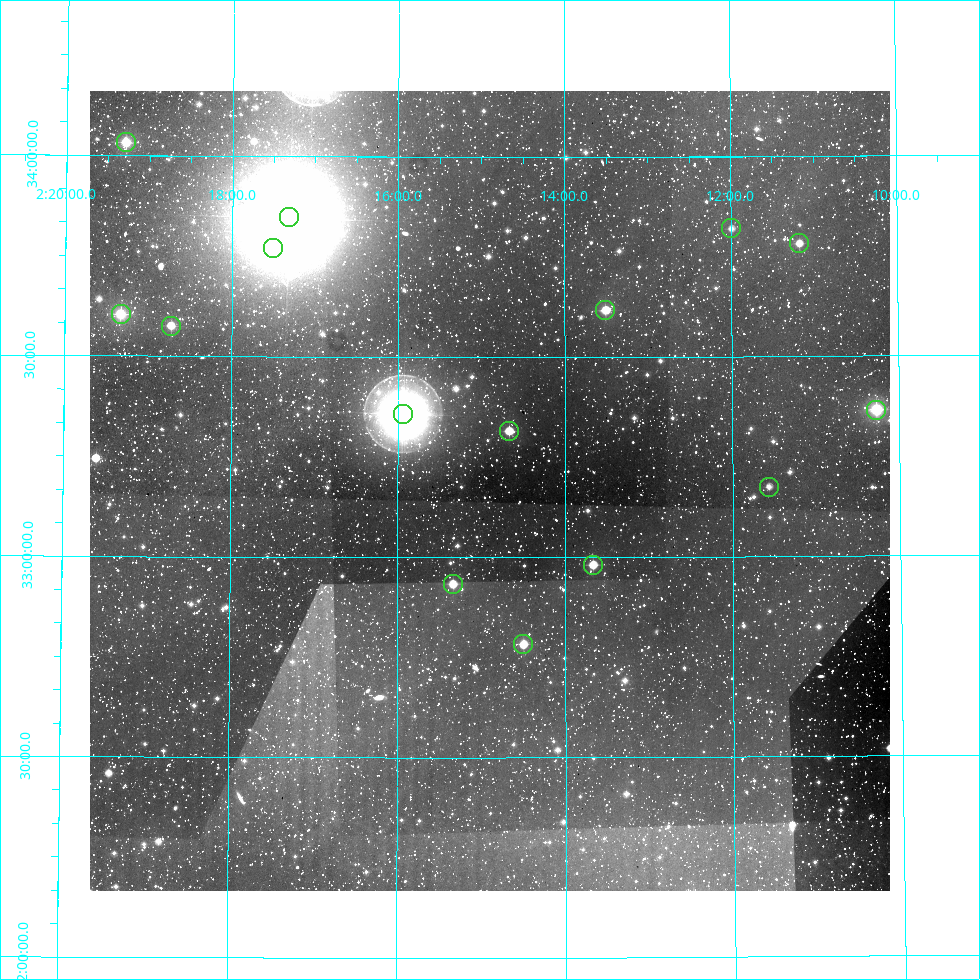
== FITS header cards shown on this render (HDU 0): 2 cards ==
NAXIS1  =                  800
NAXIS2  =                  800

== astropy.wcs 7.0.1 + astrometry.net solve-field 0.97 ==
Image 800 x 800 px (HDU 0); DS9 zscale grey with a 90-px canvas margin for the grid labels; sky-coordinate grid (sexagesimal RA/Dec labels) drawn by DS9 from the SOLVED WCS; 15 Tycho-2 reference stars matched to detected sources circled (green)
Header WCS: RA---AIT/DEC--AIT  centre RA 02:14:54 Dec +33:10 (33.72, +33.17 deg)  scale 9 arcsec/px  FOV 120.0' x 120.0'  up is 0 deg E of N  parity normal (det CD < 0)
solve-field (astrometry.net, Tycho-2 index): SOLVED blind (the header's WCS was not the basis of the solution)
Solved WCS: RA---TAN-SIP/DEC--TAN-SIP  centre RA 02:14:54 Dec +33:10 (33.73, +33.17 deg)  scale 9 arcsec/px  FOV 120.0' x 119.9'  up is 0 deg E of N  parity normal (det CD < 0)
Header WCS and blind solve agree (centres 2 arcsec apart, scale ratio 1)
Tycho-2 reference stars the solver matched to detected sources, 15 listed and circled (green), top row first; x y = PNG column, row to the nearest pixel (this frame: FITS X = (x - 90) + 1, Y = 800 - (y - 91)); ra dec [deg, ICRS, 3 dp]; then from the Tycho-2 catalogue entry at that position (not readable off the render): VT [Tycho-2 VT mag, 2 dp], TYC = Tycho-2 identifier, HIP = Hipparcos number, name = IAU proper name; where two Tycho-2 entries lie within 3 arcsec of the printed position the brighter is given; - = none
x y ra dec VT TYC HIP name
126 142 34.821 +34.033 7.99 2318-764-1 10820 -
289 217 34.329 +33.847 4.00 2318-1875-1 10670 -
731 228 32.998 +33.820 9.74 2317-75-1 - -
799 243 32.794 +33.782 9.31 2317-79-1 10202 -
273 248 34.375 +33.771 8.19 2318-59-1 10684 -
605 310 33.377 +33.617 8.63 2313-1351-1 - -
121 314 34.832 +33.604 8.22 2314-1642-1 10823 -
171 326 34.680 +33.576 8.86 2314-888-1 - -
876 410 32.567 +33.365 8.03 2313-1835-1 10130 -
403 414 33.985 +33.359 5.25 2314-1819-1 10559 -
509 431 33.666 +33.316 8.71 2313-718-1 10450 -
769 487 32.891 +33.174 9.91 2313-838-1 - -
593 565 33.417 +32.981 8.61 2313-1500-1 10373 -
453 584 33.835 +32.934 8.86 2314-994-1 - -
523 644 33.624 +32.784 8.77 2313-1216-1 - -